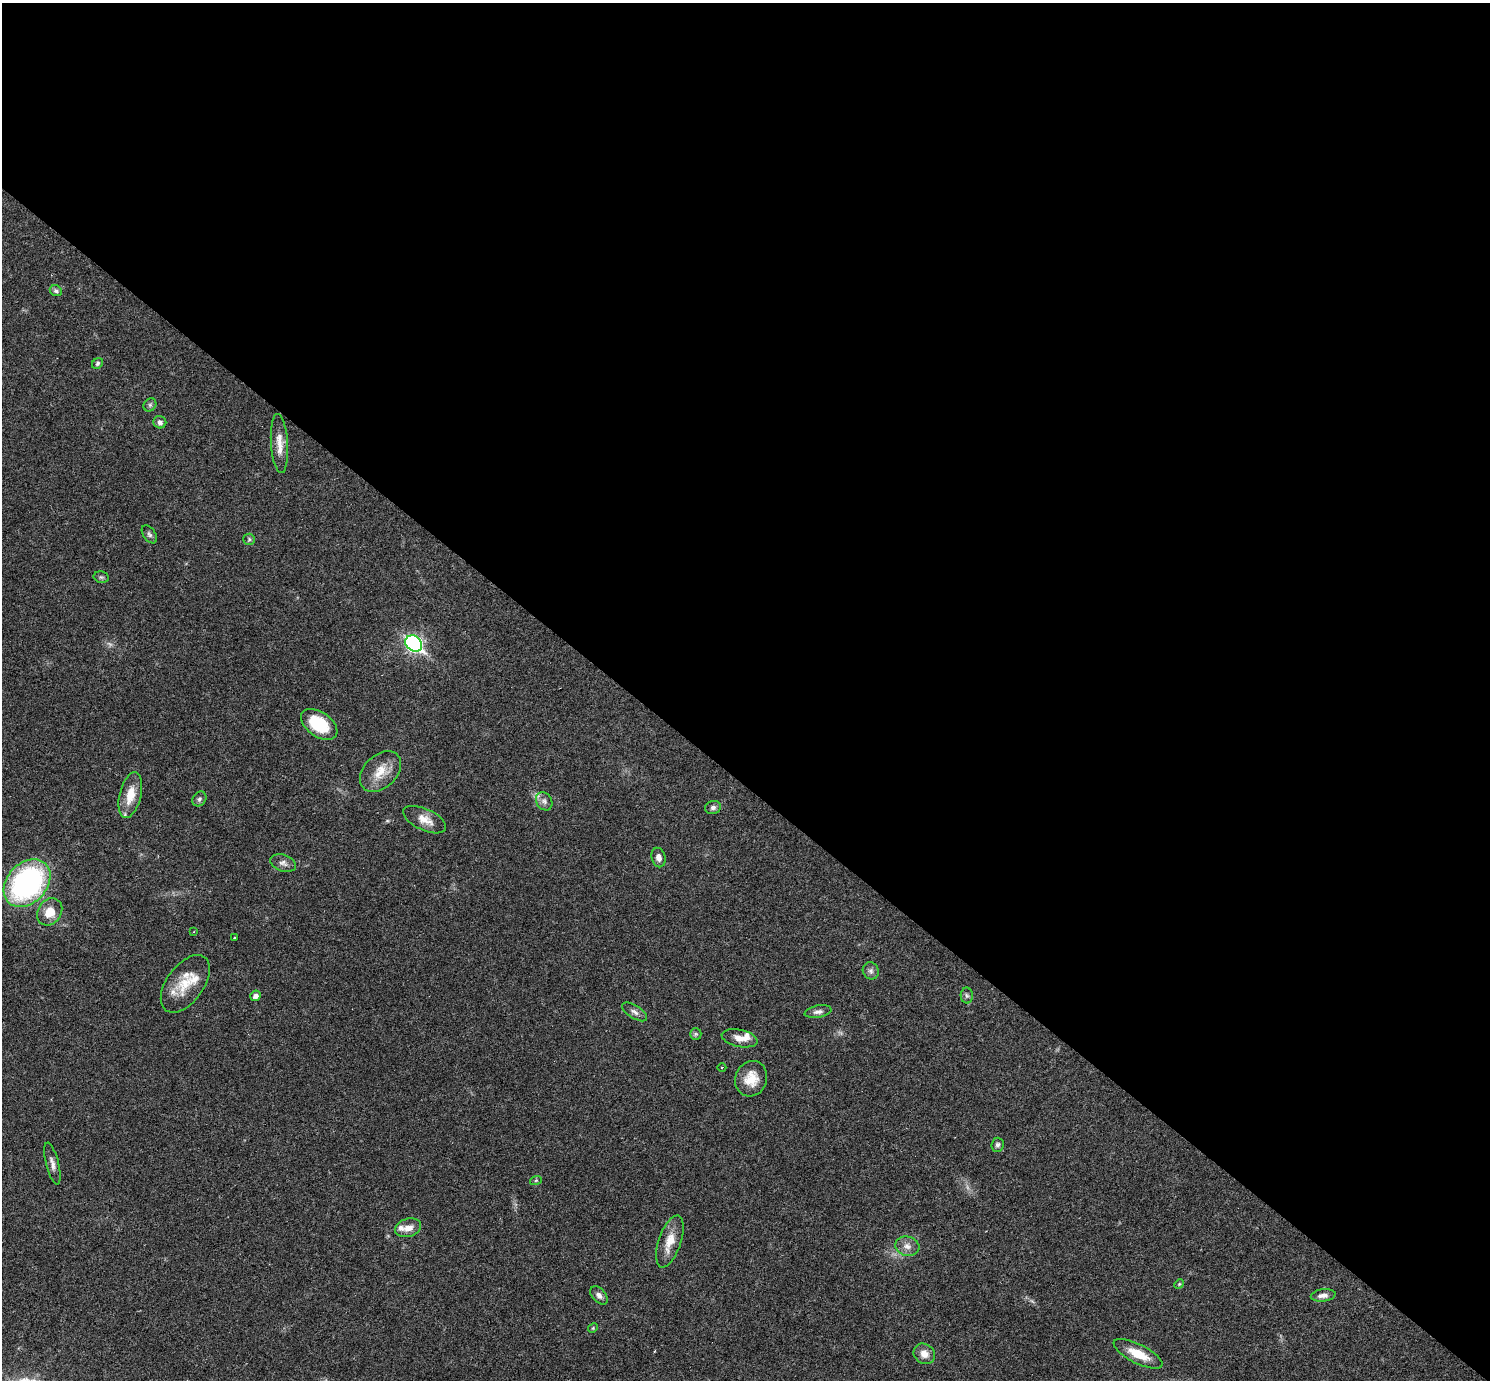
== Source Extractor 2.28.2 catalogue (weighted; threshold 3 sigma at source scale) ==
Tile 3 of 4 x 4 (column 3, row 1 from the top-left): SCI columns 2978-4465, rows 4428-5805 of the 5953 x 5957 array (HDU 1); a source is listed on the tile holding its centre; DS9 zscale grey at full resolution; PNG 1492 x 1382 px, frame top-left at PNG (2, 3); each listed source drawn as its Kron ellipse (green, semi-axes under 4 px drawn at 4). Shown black and unused: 57% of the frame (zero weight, under 3 of 6 exposures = <1% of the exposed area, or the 3 px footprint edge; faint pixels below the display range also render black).
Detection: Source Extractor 2.28.2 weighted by HDU 2 'WHT'; one run over the whole footprint, this tile lists its part. Background 0.0199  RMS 0.0021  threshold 0.00846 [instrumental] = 3 sigma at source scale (4.09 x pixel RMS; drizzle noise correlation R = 1.36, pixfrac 0.8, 0.05/0.05 arcsec/px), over >= 5 px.
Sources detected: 51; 2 too faint to see at this stretch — neither listed nor drawn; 5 inside a brighter listed object's ellipse — not listed separately; the other 44 listed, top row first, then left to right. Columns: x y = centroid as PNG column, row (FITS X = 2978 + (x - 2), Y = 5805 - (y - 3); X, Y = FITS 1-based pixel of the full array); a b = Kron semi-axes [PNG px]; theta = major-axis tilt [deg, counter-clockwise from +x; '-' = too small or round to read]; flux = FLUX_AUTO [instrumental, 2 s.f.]
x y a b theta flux
56 291 6 5 - 0.49
98 363 6 5 - 0.41
150 405 7 6 - 0.4
160 422 6 6 - 0.72
279 443 29 8 -86 2.5
149 534 10 6 -55 0.54
249 539 6 5 - 0.38
101 577 7 5 -11 0.39
414 643 9 7 -42 54
319 724 20 12 -35 7.9
380 771 24 16 44 3.9
130 795 23 10 76 3.9
199 799 8 6 52 0.51
544 801 9 7 -58 0.83
713 807 8 6 13 0.66
425 820 23 10 -25 2.4
658 858 10 6 -75 1
283 863 13 8 -19 0.97
27 883 27 20 47 41
50 912 14 11 54 3.3
194 932 3 2 - 0.15
235 938 3 2 - 0.24
871 971 9 8 - 0.71
185 984 33 18 54 5.3
256 996 5 5 - 0.88
967 996 8 6 -87 0.5
634 1012 14 6 -32 0.89
818 1012 13 6 11 0.83
696 1034 6 5 - 0.34
739 1038 18 8 -12 2
722 1067 4 3 - 0.2
751 1079 18 15 68 3.5
997 1145 7 6 - 0.49
52 1164 21 6 -76 1.2
536 1180 6 4 19 0.25
408 1228 13 9 15 1.7
670 1241 27 11 71 3.4
907 1246 12 9 -15 1.4
1179 1284 5 4 - 0.22
599 1295 11 6 -47 0.87
1323 1295 12 6 7 1.1
593 1328 5 4 - 0.24
924 1354 11 9 -37 1.6
1138 1354 27 9 -27 4.1